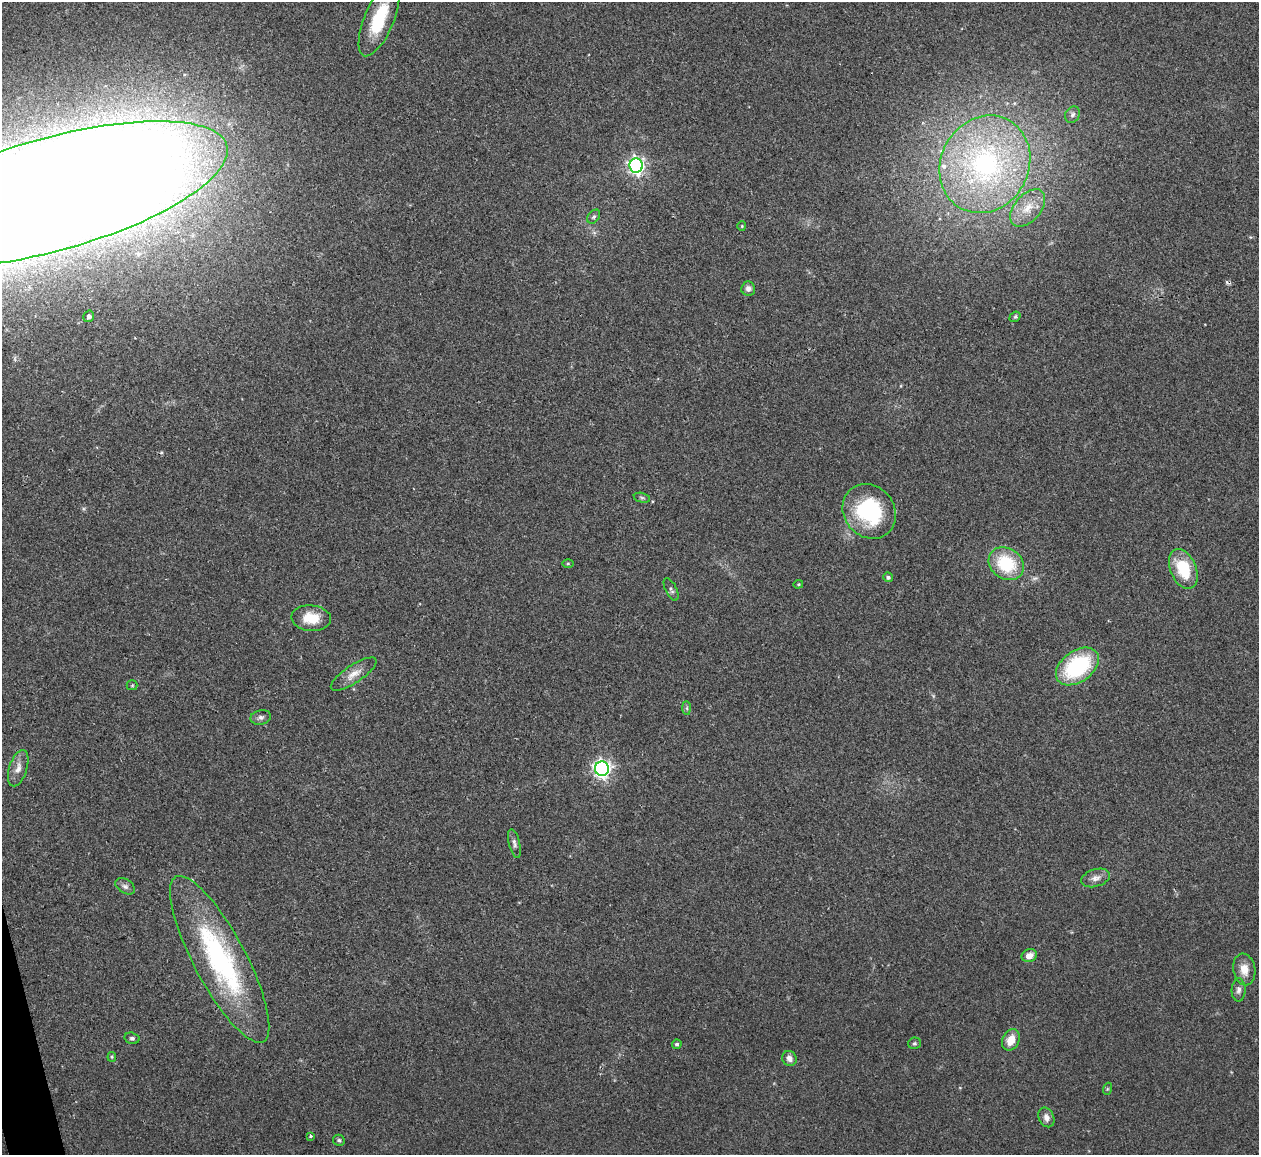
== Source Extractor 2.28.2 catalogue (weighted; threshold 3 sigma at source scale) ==
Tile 7 of 4 x 4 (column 3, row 2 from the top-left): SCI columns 2574-3830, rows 2459-3611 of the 5088 x 5029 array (HDU 1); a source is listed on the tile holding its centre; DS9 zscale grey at full resolution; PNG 1261 x 1157 px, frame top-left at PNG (2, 2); each listed source drawn as its Kron ellipse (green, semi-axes under 4 px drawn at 4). Shown black and unused: <1% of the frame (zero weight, under 2 of 3 exposures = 3% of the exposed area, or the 3 px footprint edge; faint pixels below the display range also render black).
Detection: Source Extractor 2.28.2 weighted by HDU 2 'WHT'; one run over the whole footprint, this tile lists its part. Background 0.0722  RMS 0.0088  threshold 0.0395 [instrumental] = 3 sigma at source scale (4.5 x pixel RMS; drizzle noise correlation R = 1.50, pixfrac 1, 0.05/0.05 arcsec/px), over >= 5 px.
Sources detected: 48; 2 cosmic-ray / hot-pixel residue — neither listed nor drawn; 2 inside a brighter listed object's ellipse — not listed separately; the other 44 listed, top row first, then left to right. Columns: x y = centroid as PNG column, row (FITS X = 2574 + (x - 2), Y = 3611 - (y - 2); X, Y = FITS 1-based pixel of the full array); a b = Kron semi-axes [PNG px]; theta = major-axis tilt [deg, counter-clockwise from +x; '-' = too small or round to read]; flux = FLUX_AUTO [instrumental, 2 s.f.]
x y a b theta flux
379 19 40 14 68 42
1072 115 8 7 - 2.7
985 164 50 44 61 190
636 165 7 6 - 290
52 194 182 56 16 5300
1028 208 22 13 49 16
594 217 8 5 50 2.2
742 226 4 4 - 0.86
748 289 7 7 - 3.4
89 316 6 5 - 3.3
1015 317 6 5 - 1.3
642 498 8 4 -13 1.6
869 511 29 25 -50 79
568 563 5 3 - 1
1006 564 18 15 -35 44
1183 569 21 13 -67 34
888 577 5 4 - 1.8
798 584 5 4 - 0.96
671 589 12 5 -65 2.5
311 618 20 13 -5 21
1077 666 24 15 36 81
354 674 27 9 33 9.8
132 685 5 5 - 1.1
687 708 7 4 -89 1.7
261 717 10 7 11 3.1
18 768 19 9 73 7.5
602 769 7 7 - 320
514 843 15 5 -77 3.2
1096 878 15 8 17 5.6
125 886 10 7 -32 3.4
1029 955 8 6 18 6.3
220 959 93 26 -62 160
1244 969 16 11 -80 10
1239 990 11 7 87 3.5
132 1038 7 5 -15 2
1011 1040 11 8 66 12
914 1043 6 5 - 1.6
677 1044 5 4 - 1.8
112 1057 5 4 - 0.98
789 1058 8 7 - 4.1
1107 1089 6 4 71 1.1
1046 1117 10 7 -65 4.8
311 1136 3 3 - 2.1
339 1140 6 5 - 1.7
Isophote crosses this tile's border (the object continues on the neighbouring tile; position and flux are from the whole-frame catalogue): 1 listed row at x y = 52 194